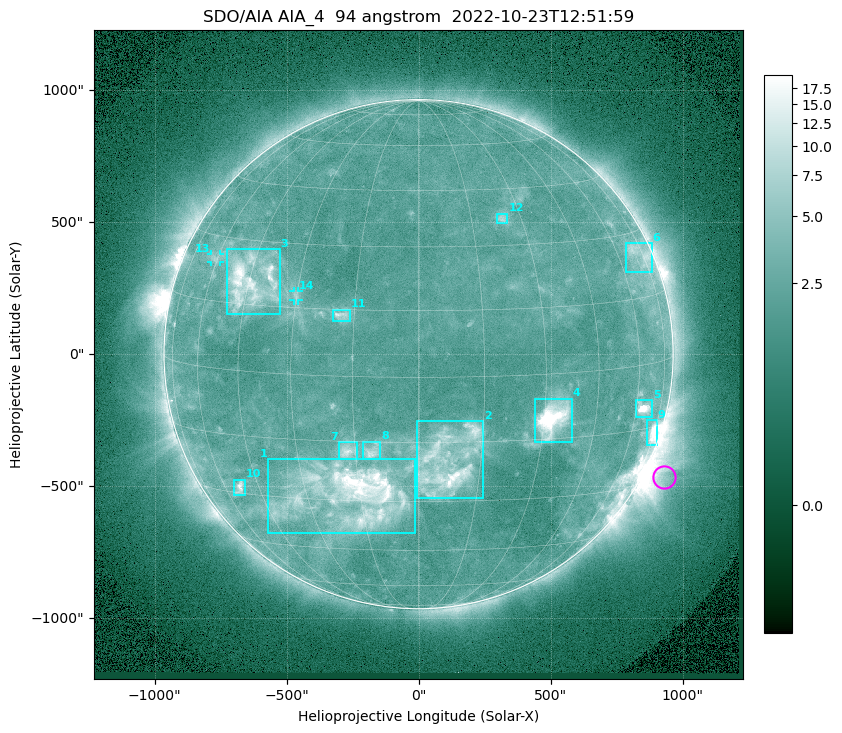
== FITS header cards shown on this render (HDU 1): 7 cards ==
TELESCOP= 'SDO/AIA '           / For AIA: SDO/AIA
INSTRUME= 'AIA_4   '           / For AIA: AIA_ATA1, AIA_ATA2, AIA_ATA3 or AIA_AT
WAVELNTH=                   94 / [angstrom] Wavelength
WAVEUNIT= 'angstrom'           / Wavelength unit: angstrom
DATE-OBS= '2022-10-23T12:51:59.122' / [ISO] Date when observation started; ISO 8
CTYPE1  = 'HPLN-TAN'           / CTYPE1: HPLN
CTYPE2  = 'HPLT-TAN'           / CTYPE2: HPLT

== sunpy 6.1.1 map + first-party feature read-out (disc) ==
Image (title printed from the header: SDO/AIA AIA_4  94 angstrom  2022-10-23T12:51:59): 1024 x 1024 px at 2.4 arcsec/px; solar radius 964 arcsec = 402 px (full disc in frame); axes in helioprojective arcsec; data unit not stated in the header (colour bar unlabelled)
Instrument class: DISC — disc imager (sunpy class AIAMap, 94 A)
Bright regions (active regions / flare kernels): reference = the median radial profile (limb darkening/brightening removed); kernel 9 px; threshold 5 sigma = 2.89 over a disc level ~2.22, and >= 1.15x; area >= 12 px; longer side >= 10 px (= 24 arcsec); searched inside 0.97 R_sun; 14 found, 14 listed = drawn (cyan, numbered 1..; 2 of them under ~33 arcsec drawn as corner ticks so the feature stays visible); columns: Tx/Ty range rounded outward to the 5 arcsec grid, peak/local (2 s.f.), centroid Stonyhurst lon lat
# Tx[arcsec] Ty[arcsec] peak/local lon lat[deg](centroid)
1 -570..-10 -680..-395 12 -18 -28
2 -10..245 -545..-255 7.4 +7 -20
3 -730..-525 150..400 8.8 -44 +20
4 440..580 -335..-165 18 +32 -10
5 825..885 -240..-175 16 +64 -10
6 785..885 310..420 3.3 +71 +25
7 -305..-230 -400..-330 4.8 -17 -17
8 -210..-145 -395..-330 4.5 -11 -17
9 865..905 -345..-250 10 +72 -16
10 -700..-655 -535..-475 6.2 -53 -28
11 -325..-260 125..170 4.4 -18 +14
12 295..335 495..535 3.3 +24 +37
13 -785..-750 350..380 2.8 -61 +25
14 -475..-455 205..240 2.6 -30 +18
Off-limb structures (1.02-1.3 R_sun): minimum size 162 px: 4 found; the strongest spans PA ~225..265 deg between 1.02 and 1.3 R_sun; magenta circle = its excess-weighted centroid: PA ~245 deg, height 1.08 R_sun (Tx ~930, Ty ~-465 arcsec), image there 3.2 x the reference